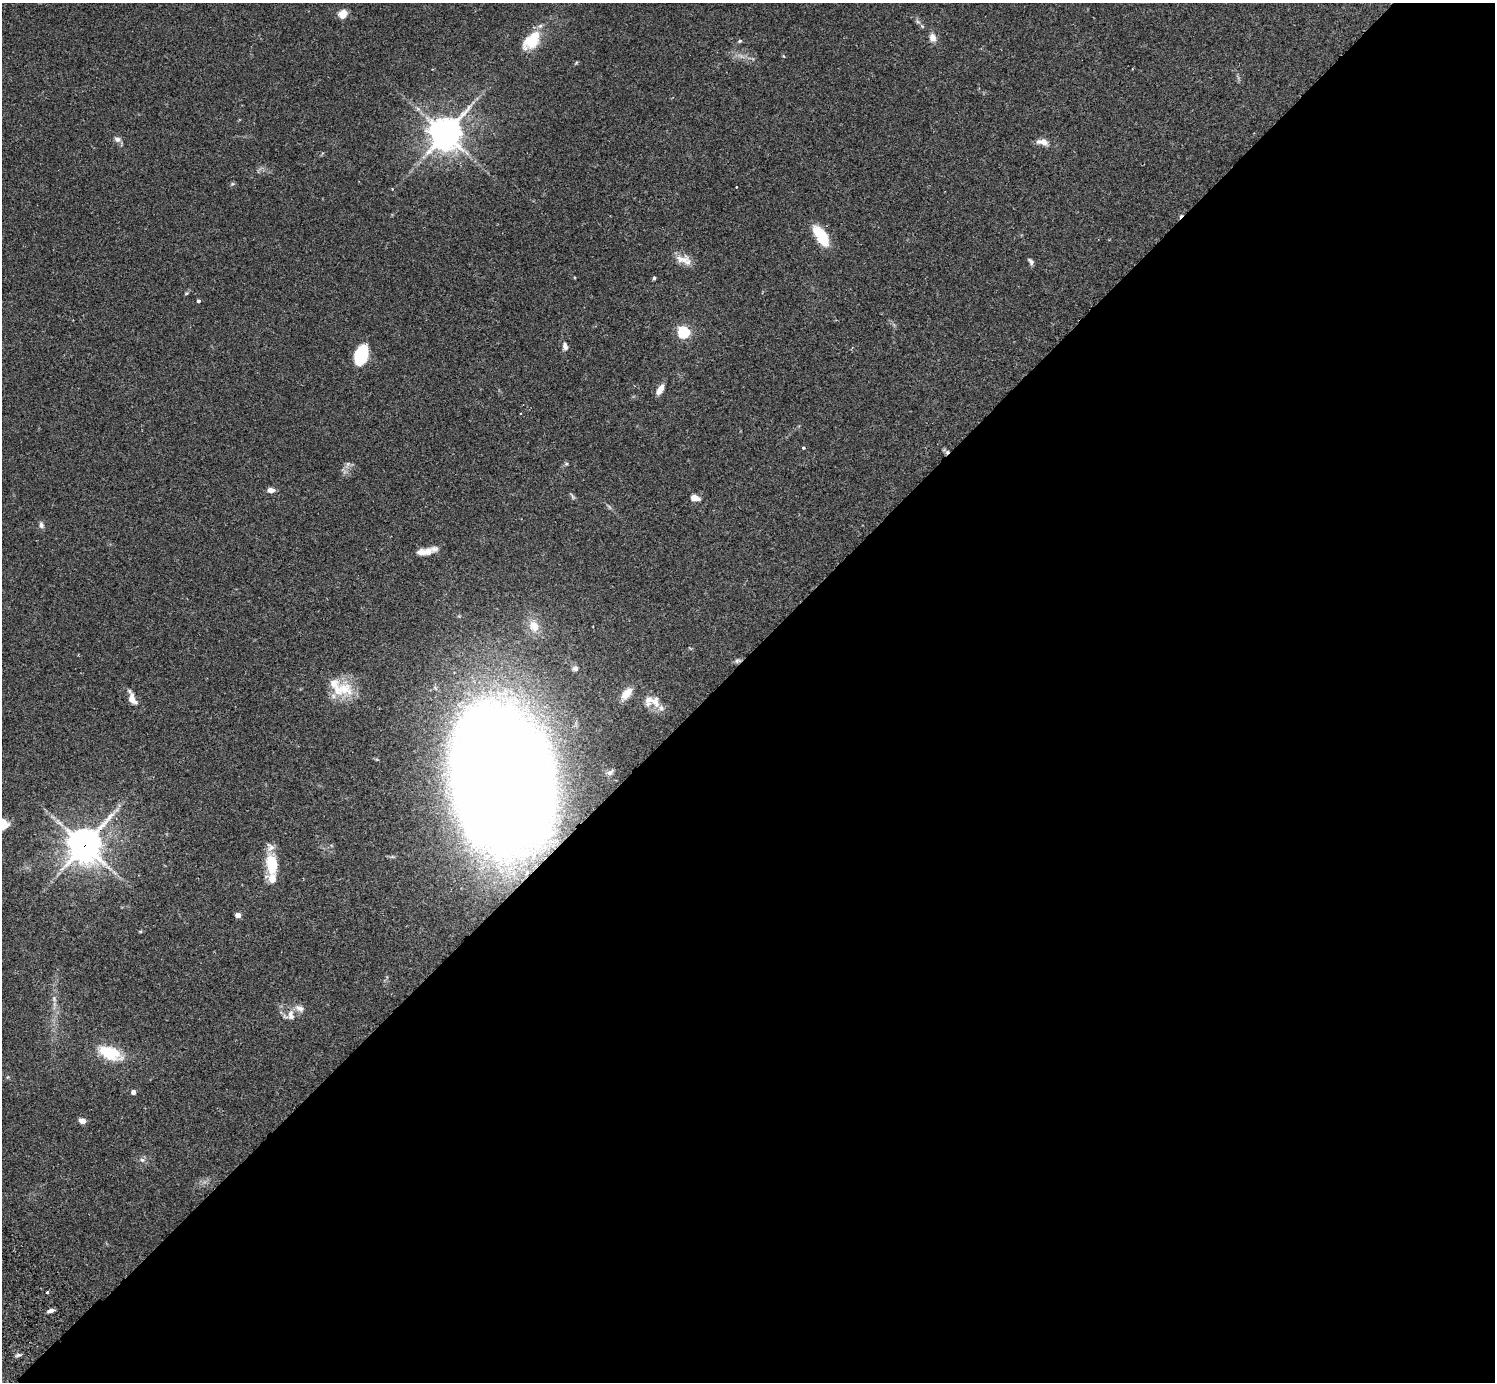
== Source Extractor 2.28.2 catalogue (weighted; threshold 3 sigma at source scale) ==
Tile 12 of 4 x 4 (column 4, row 3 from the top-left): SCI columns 4525-6017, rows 1726-3105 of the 6061 x 6070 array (HDU 1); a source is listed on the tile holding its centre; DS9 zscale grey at full resolution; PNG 1497 x 1384 px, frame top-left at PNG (2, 3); no overlay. Shown black and unused: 53% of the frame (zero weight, under 2 of 3 exposures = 3% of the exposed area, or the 3 px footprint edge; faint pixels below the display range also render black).
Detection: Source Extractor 2.28.2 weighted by HDU 2 'WHT'; one run over the whole footprint, this tile lists its part. Background 0.106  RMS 0.0064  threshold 0.0288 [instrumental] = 3 sigma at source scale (4.5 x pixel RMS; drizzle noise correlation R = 1.50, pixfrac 1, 0.05/0.05 arcsec/px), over >= 5 px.
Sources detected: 63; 2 inside a brighter object's white glare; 3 cosmic-ray / hot-pixel residue — not listed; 7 inside a brighter listed object's ellipse — not listed separately; the other 51 listed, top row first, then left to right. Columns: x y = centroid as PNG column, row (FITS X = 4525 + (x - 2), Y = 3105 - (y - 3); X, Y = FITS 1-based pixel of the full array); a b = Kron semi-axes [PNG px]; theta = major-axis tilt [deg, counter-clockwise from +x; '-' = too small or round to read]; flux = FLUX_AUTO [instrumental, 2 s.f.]
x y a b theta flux
343 14 9 8 - 6.8
918 22 7 4 -19 1
922 26 5 4 - 1.2
933 38 10 7 -76 4.4
531 41 26 15 47 19
740 41 6 4 22 0.82
445 134 11 10 - 1000
117 139 9 7 -8 2.4
1043 142 17 8 -13 4.8
232 184 6 4 18 0.82
821 236 27 12 -58 18
684 260 23 10 -19 7
1031 261 9 5 -49 1.6
654 278 3 3 - 2.4
186 293 5 4 - 0.8
199 301 4 4 - 1.2
683 332 5 5 - 79
565 346 10 7 -75 2.4
363 356 18 11 41 20
660 390 12 6 59 4.9
803 448 3 3 - 1.3
348 464 8 6 45 1.9
566 464 6 4 0 0.85
271 490 7 5 0 3.9
572 496 10 3 -61 1
695 498 7 5 -17 7.3
41 525 9 6 -82 1.9
424 552 21 9 7 6.5
534 626 16 11 -66 8.6
737 661 9 6 36 1.5
575 668 9 8 - 2.2
344 689 28 21 -14 19
626 694 16 9 48 7.4
132 698 14 7 -67 6.9
655 702 18 11 -75 6.4
501 774 98 65 -80 1500
3 822 18 10 -26 7.3
84 845 12 11 - 1100
271 865 26 13 -88 18
238 915 4 4 - 5
140 931 5 3 - 0.63
54 999 8 5 -67 1.5
300 1008 13 8 -20 3.8
291 1015 16 9 -86 5
110 1053 29 18 -19 19
133 1092 4 4 - 3.6
82 1121 6 5 - 4.9
142 1160 8 6 -5 1.8
47 1292 3 3 - 0.73
51 1311 7 4 18 2.1
18 1355 8 4 21 1.3
Overlapping masked pixels (flux is a lower limit): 2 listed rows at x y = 501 774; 84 845
Isophote crosses this tile's border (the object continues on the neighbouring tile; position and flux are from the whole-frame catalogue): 1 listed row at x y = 3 822